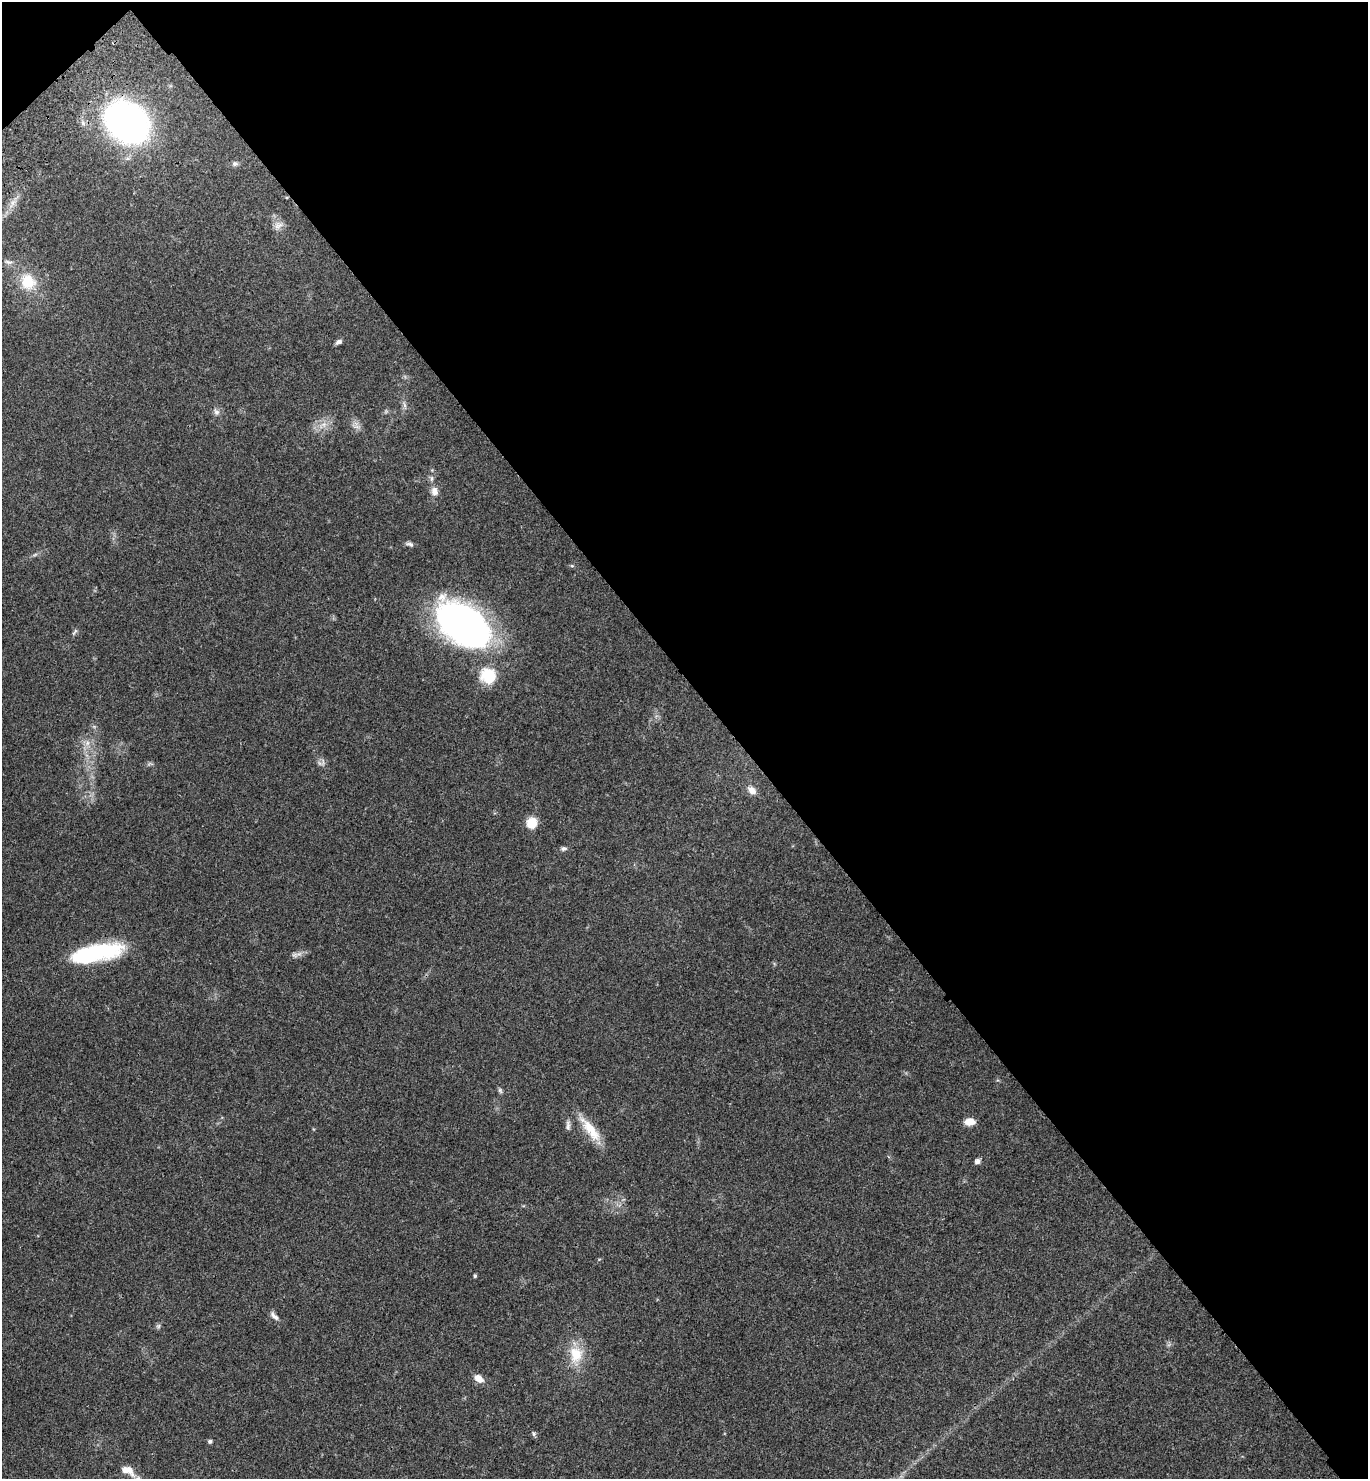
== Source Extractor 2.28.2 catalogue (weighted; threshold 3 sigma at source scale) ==
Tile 3 of 4 x 4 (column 3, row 1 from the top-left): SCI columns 3117-4482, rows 4532-6008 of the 6092 x 6110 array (HDU 1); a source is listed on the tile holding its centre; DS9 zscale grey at full resolution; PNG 1370 x 1481 px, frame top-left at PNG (2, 2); no overlay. Shown black and unused: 47% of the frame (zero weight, under 3 of 4 exposures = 6% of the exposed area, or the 3 px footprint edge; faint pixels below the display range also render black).
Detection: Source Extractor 2.28.2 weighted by HDU 2 'WHT'; one run over the whole footprint, this tile lists its part. Background 0.0616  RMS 0.0057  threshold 0.0256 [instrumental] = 3 sigma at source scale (4.5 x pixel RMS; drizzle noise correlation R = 1.50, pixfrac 1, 0.05/0.05 arcsec/px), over >= 5 px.
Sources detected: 37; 1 inside a brighter listed object's ellipse — not listed separately; the other 36 listed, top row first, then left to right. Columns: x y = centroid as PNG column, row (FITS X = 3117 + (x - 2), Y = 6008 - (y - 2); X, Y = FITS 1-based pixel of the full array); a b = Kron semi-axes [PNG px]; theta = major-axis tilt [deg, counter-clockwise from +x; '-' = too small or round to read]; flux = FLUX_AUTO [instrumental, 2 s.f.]
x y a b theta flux
127 122 41 32 -38 170
235 164 7 7 - 1.3
13 202 11 5 63 2.8
278 225 13 9 20 3.2
8 262 12 5 -13 1.9
28 282 18 16 -59 14
339 342 8 5 31 1.7
404 405 9 4 -77 1.4
216 412 9 7 -60 2
324 424 7 4 72 1.7
357 427 9 4 -19 1.6
434 491 11 9 -83 3.8
410 544 11 5 -21 1.5
572 566 5 5 - 0.7
464 624 49 30 -35 230
488 676 18 17 - 17
87 743 7 6 - 2.3
319 763 9 3 -44 1.1
752 790 11 8 -42 4.1
531 823 13 12 - 7.8
564 849 7 5 12 1.3
96 953 56 17 11 52
294 955 9 6 -7 1.7
500 1091 8 5 -57 1
970 1121 10 7 -3 5.9
568 1126 14 5 -86 1.9
590 1129 38 11 -53 13
977 1161 7 6 - 1.7
475 1276 4 4 - 0.84
274 1316 13 6 -44 2.3
158 1326 6 6 - 1
576 1354 21 18 -86 14
478 1378 11 7 -38 4.7
534 1434 6 6 - 1.1
210 1441 5 5 - 1.1
129 1470 20 8 -54 4.8
Overlapping masked pixels (flux is a lower limit): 1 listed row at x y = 127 122